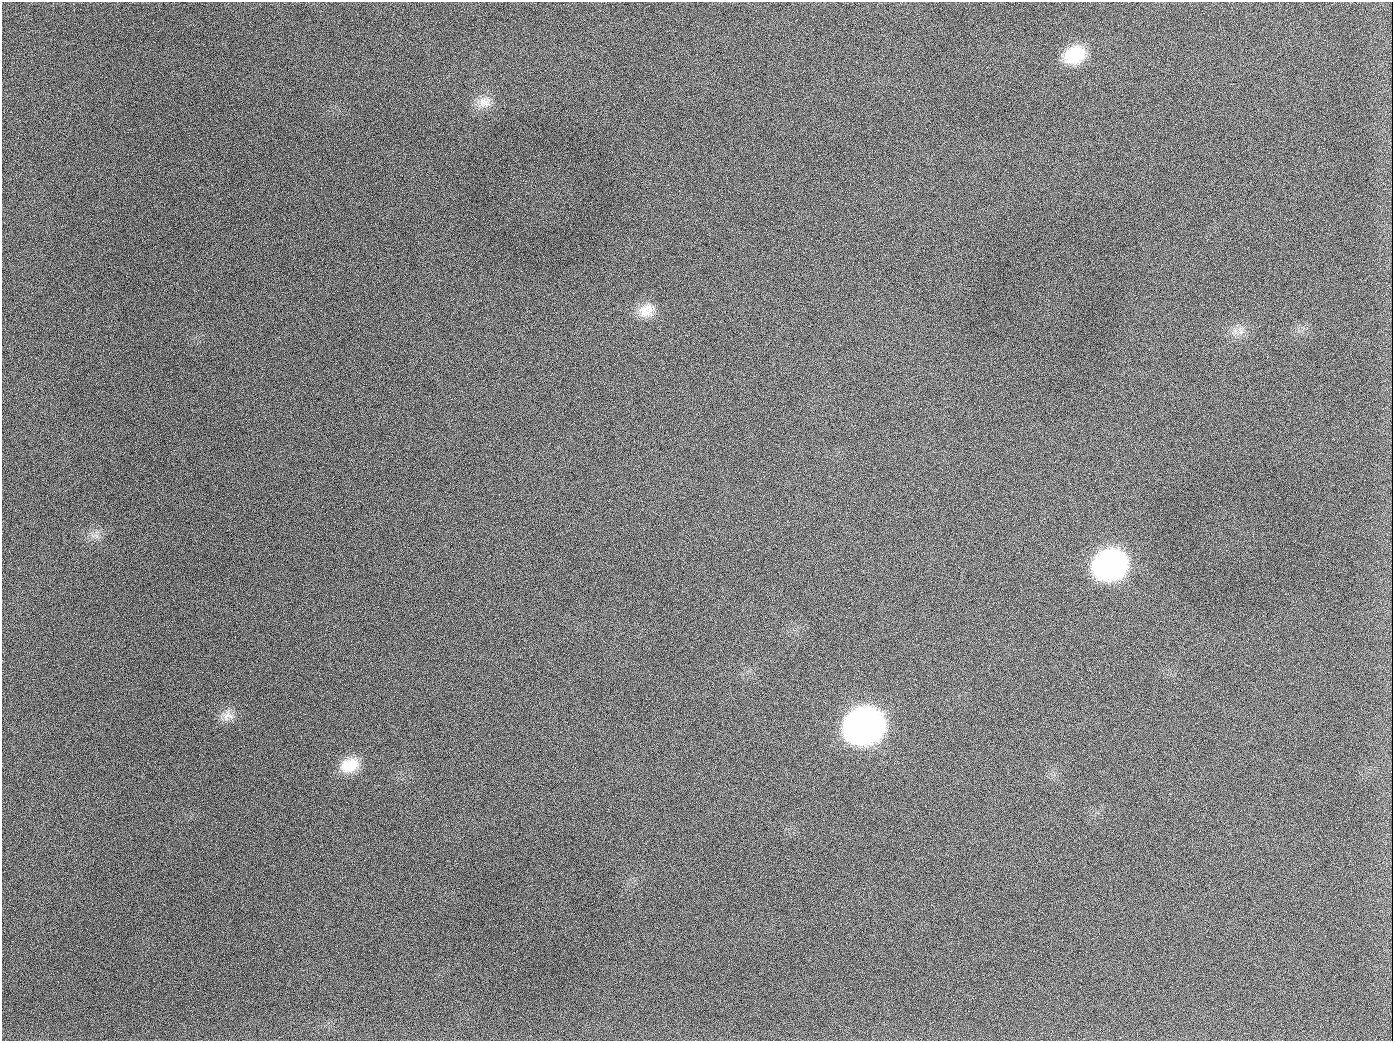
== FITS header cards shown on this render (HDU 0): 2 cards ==
NAXIS1  =                 1391
NAXIS2  =                 1039

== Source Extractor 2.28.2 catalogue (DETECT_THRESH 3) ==
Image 1391 x 1039 px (HDU 0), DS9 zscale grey, 1 PNG px = 1 image px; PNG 1395 x 1043 px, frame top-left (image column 1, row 1039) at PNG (2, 2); no overlay
Background 1950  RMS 80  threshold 240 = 3 sigma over >= 5 px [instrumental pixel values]
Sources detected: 11; all 11 listed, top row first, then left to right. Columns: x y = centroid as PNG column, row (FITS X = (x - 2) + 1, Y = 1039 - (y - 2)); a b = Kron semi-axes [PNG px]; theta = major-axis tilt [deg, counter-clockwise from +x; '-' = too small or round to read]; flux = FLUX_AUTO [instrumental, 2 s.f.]
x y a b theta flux
1074 55 25 19 25 2.2e+05
485 102 19 15 6 7.6e+04
189 126 2 2 - 1.1e+04
646 310 21 17 24 9.5e+04
1240 331 12 8 -54 3.8e+04
654 407 2 2 - 5.3e+03
1110 564 24 20 18 1.8e+06
227 715 17 13 11 5.6e+04
864 726 25 21 19 4.2e+06
350 765 24 17 22 1.3e+05
944 1026 2 2 - 7.0e+03